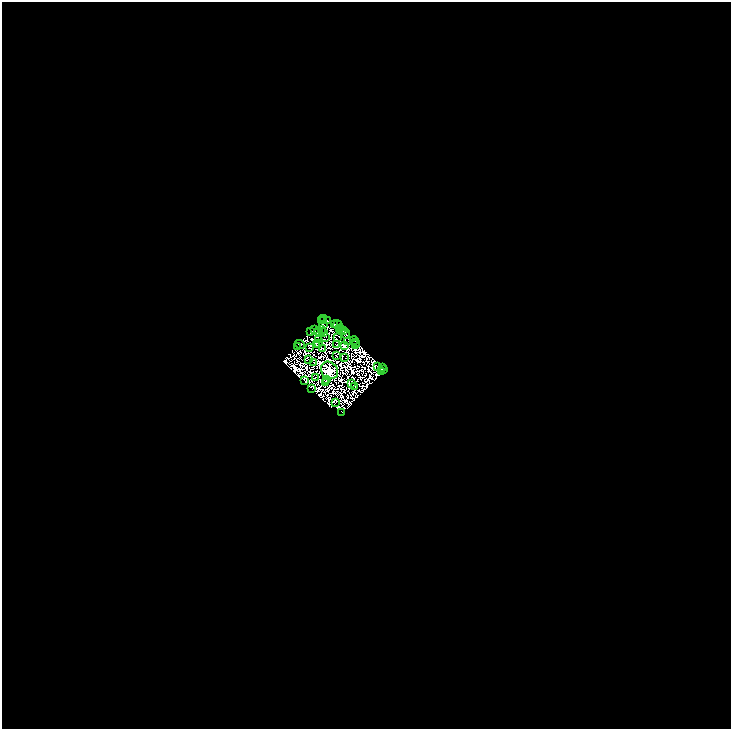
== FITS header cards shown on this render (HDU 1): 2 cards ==
NAXIS1  =                 1457
NAXIS2  =                 1454

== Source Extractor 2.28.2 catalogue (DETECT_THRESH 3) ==
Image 1457 x 1454 px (HDU 1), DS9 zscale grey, zoomed out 1/2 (1 PNG px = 2 x 2 image px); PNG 733 x 731 px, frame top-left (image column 1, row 1454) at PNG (2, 2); each listed source drawn as its Kron ellipse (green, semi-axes under 4 px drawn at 4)
Background -0.191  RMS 1.7e-04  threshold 5.02e-04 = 3 sigma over >= 5 px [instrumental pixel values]
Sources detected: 177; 129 cannot appear on this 1/2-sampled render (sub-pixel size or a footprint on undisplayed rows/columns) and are neither listed nor drawn; the other 48 listed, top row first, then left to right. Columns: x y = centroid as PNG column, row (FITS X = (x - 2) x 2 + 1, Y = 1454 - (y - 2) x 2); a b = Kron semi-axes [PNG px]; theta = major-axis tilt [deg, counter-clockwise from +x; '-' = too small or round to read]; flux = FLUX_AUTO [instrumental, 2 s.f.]
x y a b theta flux
323 319 3 2 - 85
327 320 4 2 - 43
321 321 3 2 - 21
335 324 3 2 - 15
323 325 4 1 - 16
338 325 6 2 -55 120
340 328 2 1 - 41
315 329 3 1 - 6.8
342 329 3 1 - 45
321 330 2 1 - 23
343 331 2 1 - 13
311 332 3 2 - 30
319 332 2 1 - 11
323 332 2 1 - 2.9
346 334 4 2 - 29
326 337 2 1 - 6.5
337 338 2 1 - 12
318 340 2 1 - 12
354 340 4 2 - 19
348 341 2 1 - 13
356 342 2 1 - 13
319 343 2 1 - 22
300 344 5 2 - 28
317 345 2 1 - 17
336 345 2 1 - 1.5
345 345 2 1 - 32
355 345 2 1 - 14
297 347 2 1 - 9.9
309 348 2 1 - 22
323 348 2 1 - 2.4
336 356 3 2 - 10
345 358 2 1 - 7.8
309 360 3 1 - 21
314 362 2 1 - 3.3
377 367 2 1 - 16
382 368 4 2 - 62
329 370 9 8 - 23000
384 370 2 1 - 40
382 372 2 1 - 15
315 377 2 2 - 16
326 379 2 1 - 12
304 380 2 1 - 3.3
326 383 2 1 - 15
352 383 2 1 - 0.76
355 386 2 1 - 17
311 388 2 1 - 5.1
336 403 2 1 - 2.2
341 412 3 1 - 14
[129 sub-pixel or undisplayed-footprint detections neither listed nor drawn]